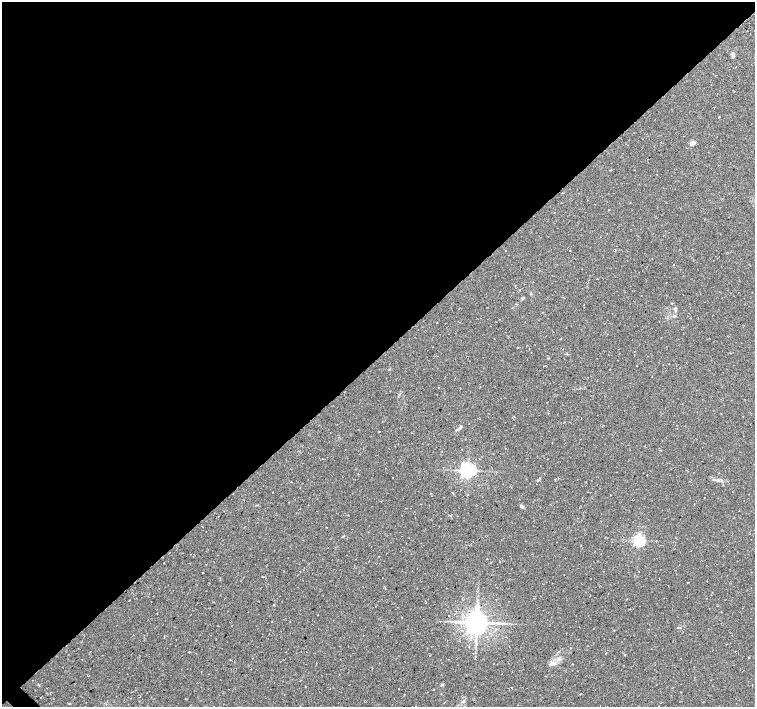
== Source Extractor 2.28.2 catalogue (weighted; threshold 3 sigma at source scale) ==
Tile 2 of 4 x 4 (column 2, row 1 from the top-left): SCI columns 1550-3055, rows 4424-5833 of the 6070 x 6056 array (HDU 1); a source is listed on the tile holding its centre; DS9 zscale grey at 2 x 2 block average (1 PNG px = mean of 2 x 2 image px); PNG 757 x 709 px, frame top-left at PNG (2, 2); no overlay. Shown black and unused: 51% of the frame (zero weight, under 2 of 3 exposures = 2% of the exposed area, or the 3 px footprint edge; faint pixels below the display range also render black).
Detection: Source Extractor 2.28.2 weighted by HDU 2 'WHT'; one run over the whole footprint, this tile lists its part. Background 0.11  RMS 0.0079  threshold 0.0356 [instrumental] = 3 sigma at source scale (4.5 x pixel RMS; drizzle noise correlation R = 1.50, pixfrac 1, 0.0396/0.0396 arcsec/px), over >= 5 px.
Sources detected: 44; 3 cosmic-ray / hot-pixel residue — not listed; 1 inside a brighter listed object's ellipse — not listed separately; the other 40 listed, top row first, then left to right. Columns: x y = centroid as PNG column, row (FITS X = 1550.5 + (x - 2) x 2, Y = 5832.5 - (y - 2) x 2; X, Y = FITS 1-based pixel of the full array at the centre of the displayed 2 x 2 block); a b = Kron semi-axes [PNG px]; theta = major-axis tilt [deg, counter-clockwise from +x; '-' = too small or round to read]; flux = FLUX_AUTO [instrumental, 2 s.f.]
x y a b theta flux
733 55 6 3 89 4.4
692 143 7 4 20 6.5
570 250 2 2 - 2.1
533 282 2 2 - 0.75
523 298 4 3 - 2.2
675 308 4 4 - 2.8
674 316 4 3 - 2.4
518 347 2 2 - 0.86
548 413 2 2 - 1.3
458 429 4 2 - 2.1
379 432 3 2 - 0.87
322 459 2 2 - 0.68
468 470 4 4 - 660
555 479 3 2 - 0.89
718 480 4 3 - 2.6
291 482 2 2 - 1.5
452 493 2 2 - 2.6
610 495 2 2 - 0.65
522 506 6 3 -45 3.1
639 540 4 4 - 330
656 541 2 2 - 1
379 556 2 2 - 3
487 559 2 2 - 1.3
164 563 2 2 - 0.78
240 581 2 2 - 1.2
449 616 2 2 - 0.94
477 622 5 5 - 2000
189 652 2 2 - 1.3
606 653 3 2 - 0.73
625 654 2 2 - 1
748 657 2 2 - 1.7
553 663 7 5 -14 7
89 676 2 2 - 0.6
441 685 3 3 - 1.6
399 689 2 2 - 2.3
404 695 2 2 - 1.1
140 696 2 2 - 0.6
49 703 2 2 - 0.76
70 703 3 2 - 1.1
658 706 2 2 - 1.9
Isophote crosses this tile's border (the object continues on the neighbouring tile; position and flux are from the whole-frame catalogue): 1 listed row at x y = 658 706
Diffuse or blended objects may show on this block-average render without a row.